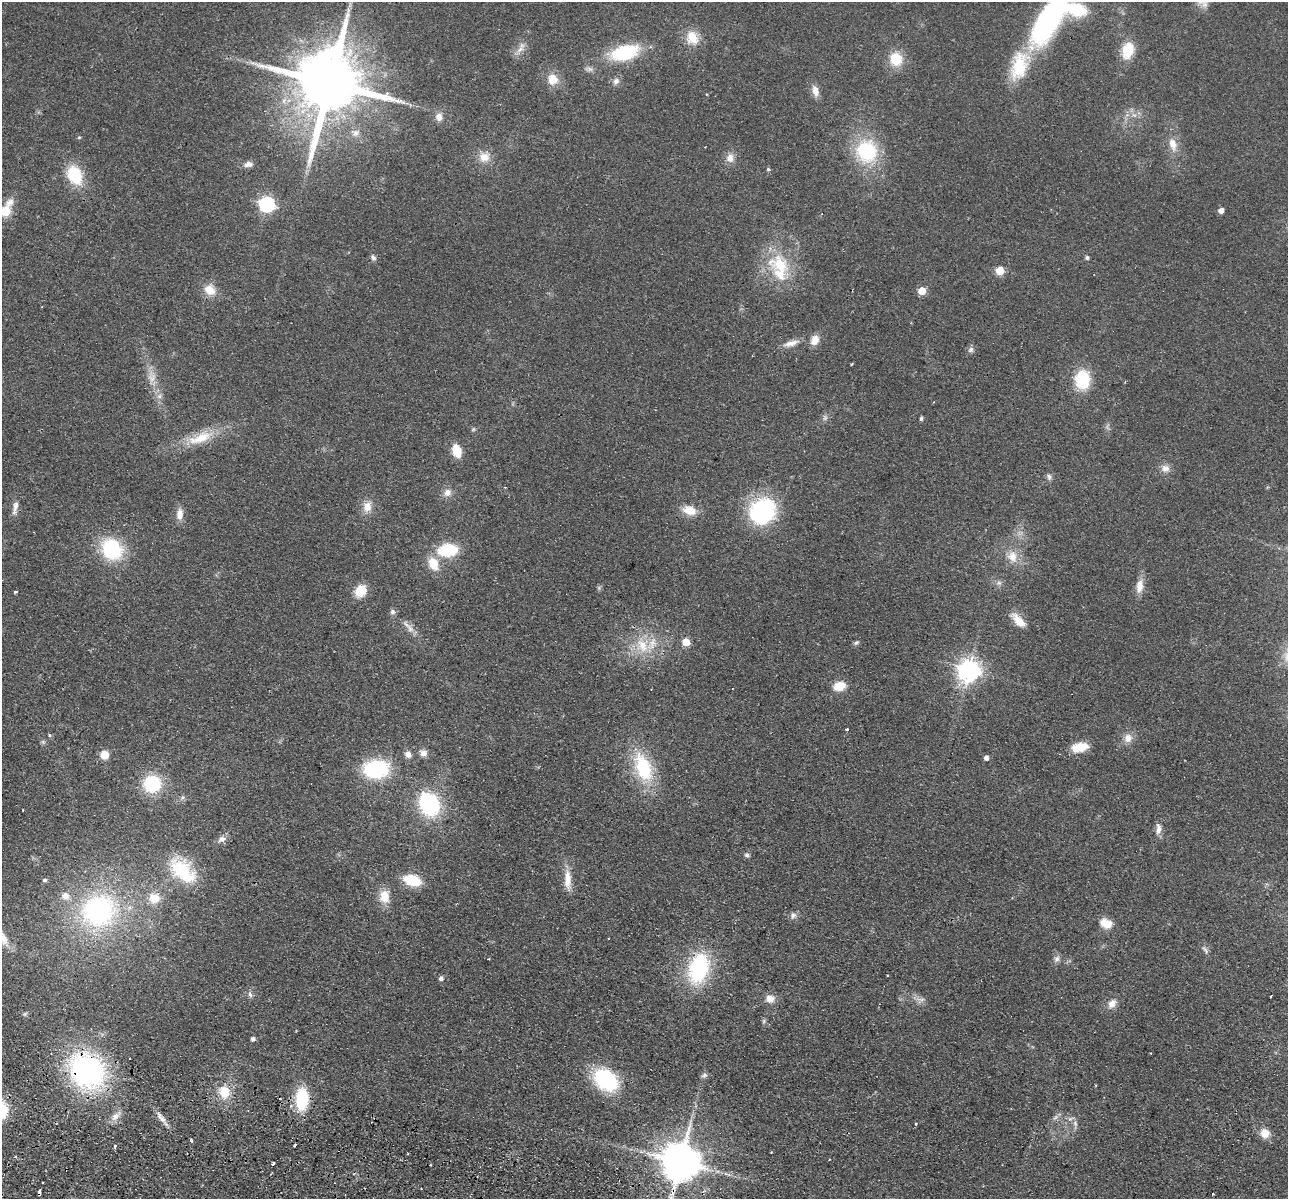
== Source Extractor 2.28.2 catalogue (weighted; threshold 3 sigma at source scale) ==
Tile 7 of 4 x 4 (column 3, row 2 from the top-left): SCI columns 2590-3875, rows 2578-3774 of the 5179 x 5279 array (HDU 1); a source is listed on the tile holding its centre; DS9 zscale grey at full resolution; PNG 1290 x 1201 px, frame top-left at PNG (2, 2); no overlay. Shown black and unused: <1% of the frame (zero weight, under 2 of 3 exposures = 3% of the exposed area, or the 3 px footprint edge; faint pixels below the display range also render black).
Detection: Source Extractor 2.28.2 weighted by HDU 2 'WHT'; one run over the whole footprint, this tile lists its part. Background 0.0944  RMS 0.01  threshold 0.0453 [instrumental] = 3 sigma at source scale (4.5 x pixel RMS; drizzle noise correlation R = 1.50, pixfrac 1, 0.05/0.05 arcsec/px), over >= 5 px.
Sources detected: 137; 3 too faint to see at this stretch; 4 cosmic-ray / hot-pixel residue — not listed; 4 inside a brighter listed object's ellipse — not listed separately; the other 126 listed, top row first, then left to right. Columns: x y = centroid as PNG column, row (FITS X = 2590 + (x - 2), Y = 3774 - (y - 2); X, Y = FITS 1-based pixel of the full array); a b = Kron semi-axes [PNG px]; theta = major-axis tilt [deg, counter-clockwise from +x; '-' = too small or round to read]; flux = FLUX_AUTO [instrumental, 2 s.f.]
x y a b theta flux
1046 22 65 24 60 170
692 37 20 15 -70 18
520 49 14 6 40 6.2
1128 50 17 12 74 26
625 52 21 11 16 79
896 59 13 12 - 28
589 69 13 6 -8 3.6
552 79 12 11 - 15
616 81 10 8 51 4.7
329 83 20 17 75 11000
815 91 14 8 -75 7.9
1134 115 8 5 -43 3.3
439 117 11 9 88 7.1
355 133 13 10 -3 6.9
79 137 5 4 - 1.1
1173 144 16 10 -71 12
867 151 24 22 -62 77
484 157 15 13 7 12
730 158 12 10 80 7.9
248 164 11 8 9 5
768 169 5 4 - 1.5
74 175 20 14 -68 42
267 204 7 7 - 220
1221 210 5 4 - 7.1
5 211 9 5 62 57
373 257 8 6 -57 3.1
1087 258 4 4 - 2.2
780 265 35 24 -29 49
1000 271 5 5 - 33
210 290 14 12 -41 15
922 291 5 5 - 27
815 340 13 9 67 9.5
791 343 22 7 16 8.8
971 350 8 7 - 3.1
852 364 3 3 - 1
1082 380 17 14 87 49
159 396 7 4 -72 2.8
825 418 8 6 88 2.9
921 418 4 4 - 2.4
473 429 6 5 - 1.5
200 438 40 14 22 32
456 451 12 8 -75 21
1165 468 11 10 - 7
1049 477 8 7 - 3
447 493 11 10 - 6.9
15 507 21 6 81 6.7
367 507 15 11 81 11
689 510 17 11 -20 16
762 511 28 25 38 110
180 514 14 8 86 8.8
112 549 22 19 -52 72
448 550 18 11 5 52
1012 556 17 14 -73 15
433 564 14 10 -67 21
999 583 7 6 - 2.9
1139 586 19 9 82 11
360 591 11 9 54 24
16 592 3 3 - 2.4
393 612 8 7 - 2.9
1018 620 21 9 -46 14
410 628 14 8 -55 6.7
686 642 5 5 - 23
856 642 8 5 36 2
642 645 25 19 -76 32
969 670 8 8 - 740
839 686 10 8 18 22
847 729 3 3 - 1.9
49 735 5 4 - 1.4
1128 738 12 11 - 8.7
1080 747 19 10 12 21
423 753 9 8 - 5.7
408 754 8 7 - 5.4
104 755 8 8 - 14
986 758 5 4 - 4.3
643 767 35 18 -68 65
376 769 21 16 4 94
152 783 16 15 - 61
429 804 21 16 -65 100
23 810 2 2 - 0.72
1158 829 15 7 -90 6.5
222 839 12 8 27 5.4
747 855 7 6 - 2.2
182 870 40 23 -44 56
567 879 27 9 -87 15
44 880 6 5 - 2.1
412 880 14 8 -16 42
384 896 17 13 -90 16
154 898 12 11 - 18
99 911 42 38 19 170
793 915 10 8 62 4.1
1106 923 14 10 -16 15
3 939 23 11 -63 14
1205 949 13 5 -56 3.1
1057 959 9 7 60 3.9
698 968 30 19 75 99
887 975 2 2 - 0.95
441 978 5 5 - 3.3
250 994 8 5 -64 2.7
1271 996 3 2 - 2.3
770 999 12 11 - 8.4
920 999 12 4 -5 3.6
1112 1004 12 9 48 8.3
25 1014 6 5 - 1.7
764 1021 7 4 90 1.7
253 1039 4 4 - 3.8
87 1070 33 27 -44 240
704 1075 8 6 29 2.4
606 1080 24 17 -39 91
224 1092 17 16 - 20
302 1099 18 10 87 64
116 1116 16 8 36 8
161 1119 26 6 -48 7.4
915 1123 3 3 - 2.9
1075 1123 10 6 -64 3.8
1265 1133 11 10 - 12
191 1140 3 3 - 3.9
295 1145 3 3 - 3.2
115 1146 5 4 - 1.6
641 1152 7 4 -19 2.2
771 1152 3 2 - 0.83
829 1159 3 3 - 0.82
680 1162 11 11 - 3600
273 1163 3 3 - 3.3
726 1174 7 4 -18 2.3
39 1194 5 3 - 9.4
1213 1194 3 3 - 1.8
Overlapping masked pixels (flux is a lower limit): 3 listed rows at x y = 87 1070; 680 1162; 39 1194
Isophote crosses this tile's border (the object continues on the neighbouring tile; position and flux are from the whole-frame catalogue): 4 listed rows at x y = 1046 22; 5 211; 3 939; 680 1162